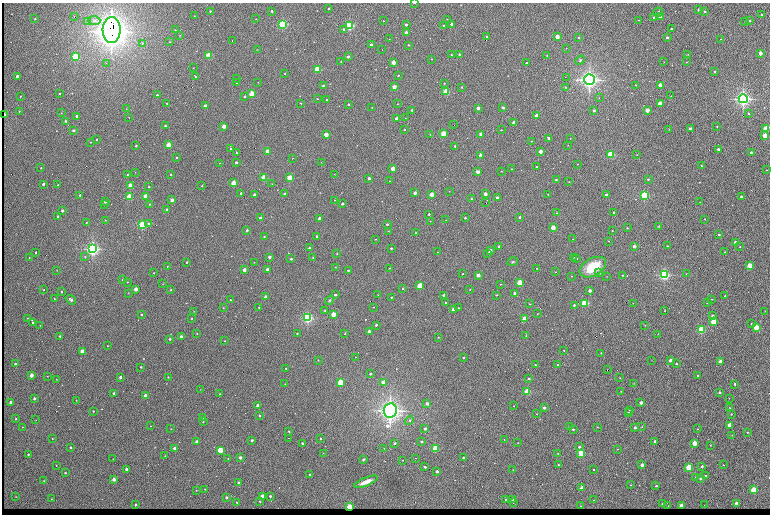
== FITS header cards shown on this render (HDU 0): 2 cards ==
NAXIS1  =                 1536 /fastest changing axis
NAXIS2  =                 1024 /next to fastest changing axis

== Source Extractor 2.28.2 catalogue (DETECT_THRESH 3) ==
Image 1536 x 1024 px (HDU 0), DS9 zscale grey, zoomed out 1/2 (1 PNG px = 2 x 2 image px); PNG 772 x 516 px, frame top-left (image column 1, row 1023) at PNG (2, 3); each listed source drawn as its Kron ellipse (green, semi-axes under 4 px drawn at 4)
Background 752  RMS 25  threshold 74.5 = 3 sigma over >= 5 px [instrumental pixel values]
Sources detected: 611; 87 cannot appear on this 1/2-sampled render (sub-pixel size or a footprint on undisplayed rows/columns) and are neither listed nor drawn; of the other 524, the 500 brightest by FLUX_AUTO listed and drawn (24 fainter detections omitted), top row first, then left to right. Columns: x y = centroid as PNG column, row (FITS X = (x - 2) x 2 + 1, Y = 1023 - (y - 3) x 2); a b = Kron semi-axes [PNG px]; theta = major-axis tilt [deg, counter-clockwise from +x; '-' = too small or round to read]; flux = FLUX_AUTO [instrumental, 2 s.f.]
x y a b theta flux
414 3 2 1 - 2.4e+03
329 9 2 2 - 1.1e+04
698 10 4 2 - 4.9e+03
210 11 2 2 - 4.3e+03
272 11 2 2 - 1.5e+04
705 11 2 2 - 1.4e+04
658 12 5 2 - 5.9e+03
761 14 2 2 - 1.2e+04
194 16 2 2 - 2.5e+03
660 16 2 2 - 4.7e+04
74 17 2 1 - 1.4e+04
654 17 3 3 - 5.6e+03
35 19 2 2 - 5.3e+03
256 19 2 1 - 2.0e+03
447 19 2 1 - 2.2e+03
94 20 6 4 -3 1.8e+04
639 20 2 2 - 2.0e+03
87 21 2 2 - 3.0e+03
383 21 2 2 - 2.6e+03
750 21 2 2 - 1.0e+04
745 22 2 1 - 2.2e+03
283 24 3 3 - 8.5e+05
452 24 2 2 - 1.9e+04
349 25 3 3 - 8.7e+05
406 25 2 2 - 2.5e+04
444 25 2 2 - 5.5e+03
344 29 3 2 - 1.1e+04
672 29 2 2 - 2.2e+04
112 30 13 9 -89 7.9e+06
175 30 2 2 - 2.3e+03
407 33 2 2 - 1.2e+05
180 35 3 2 - 2.7e+03
487 36 2 2 - 4.6e+03
557 37 2 2 - 9.8e+04
579 37 2 2 - 1.1e+04
667 37 2 2 - 2.6e+04
389 39 2 1 - 2.0e+03
721 39 2 2 - 2.8e+03
232 41 2 1 - 2.8e+03
170 42 2 2 - 3.0e+03
142 43 4 3 - 7.3e+03
371 45 2 2 - 3.3e+04
408 45 2 2 - 6.2e+03
566 48 2 2 - 1.8e+03
257 49 3 3 - 2.0e+03
382 50 2 1 - 5.7e+03
760 53 2 2 - 7.2e+04
688 54 3 2 - 2.5e+03
208 55 2 2 - 3.7e+05
452 55 2 2 - 8.9e+03
460 55 2 2 - 3.0e+04
547 55 2 2 - 4.4e+03
75 57 3 3 - 6.4e+05
348 57 2 2 - 2.7e+04
431 59 2 2 - 4.1e+03
580 60 5 4 - 8.2e+03
341 61 2 1 - 3.0e+03
393 62 2 2 - 1.4e+05
664 62 2 1 - 2.1e+03
687 62 3 1 - 3.0e+03
106 63 2 2 - 2.0e+03
526 63 2 2 - 5.1e+03
193 68 3 2 - 1.7e+03
317 69 3 2 - 4.8e+05
715 72 2 2 - 1.3e+04
284 74 2 1 - 2.6e+03
398 75 2 2 - 6.2e+03
17 76 2 2 - 2.8e+04
195 76 4 2 - 3.7e+03
566 77 2 1 - 2.1e+03
237 79 2 2 - 3.7e+03
589 80 5 5 - 2.6e+06
237 82 2 2 - 1.3e+04
258 82 2 2 - 2.3e+03
444 83 2 2 - 4.6e+03
323 85 2 2 - 6.5e+03
636 85 2 2 - 2.9e+03
660 85 2 2 - 1.5e+05
394 87 2 2 - 8.5e+04
462 87 2 2 - 4.0e+03
565 87 2 2 - 3.5e+03
446 92 3 2 - 4.4e+05
59 94 2 2 - 4.8e+03
252 94 2 2 - 3.5e+05
157 95 2 2 - 5.3e+03
20 96 3 2 - 2.6e+03
245 96 2 2 - 9.8e+03
671 96 2 1 - 2.2e+03
599 98 2 2 - 3.4e+03
317 99 2 2 - 3.3e+03
743 99 4 4 - 1.8e+06
327 100 2 2 - 7.9e+03
167 103 2 2 - 5.2e+03
301 103 2 2 - 2.5e+03
348 104 2 2 - 1.2e+04
398 104 2 2 - 2.1e+03
660 104 2 2 - 1.6e+05
205 106 2 2 - 7.1e+04
372 107 3 2 - 2.6e+03
478 108 2 2 - 4.3e+04
503 108 2 2 - 2.0e+04
126 109 2 1 - 2.1e+03
412 110 2 2 - 1.1e+04
594 110 2 2 - 1.8e+04
647 110 2 2 - 9.8e+04
19 111 2 2 - 6.0e+03
61 113 2 2 - 1.8e+03
749 114 2 2 - 5.7e+03
4 115 2 2 - 5.9e+04
76 116 2 2 - 2.0e+04
537 116 2 2 - 1.3e+05
129 117 2 2 - 1.9e+03
406 118 2 1 - 1.8e+03
397 119 3 2 - 1.1e+05
65 121 2 2 - 9.6e+03
514 123 2 2 - 8.5e+04
454 125 2 1 - 1.6e+04
165 126 2 2 - 9.6e+03
224 126 2 2 - 1.0e+05
717 126 2 2 - 4.3e+03
669 129 3 2 - 1.9e+03
690 129 2 2 - 2.7e+04
766 129 3 2 - 2.4e+05
73 130 2 2 - 2.6e+04
404 130 2 2 - 5.6e+03
501 130 2 2 - 4.4e+03
443 133 2 2 - 2.9e+05
430 134 2 2 - 2.8e+03
481 134 2 2 - 9.8e+04
326 135 2 2 - 1.1e+05
765 135 2 2 - 1.8e+05
549 138 3 2 - 6.5e+04
570 138 2 2 - 2.3e+03
97 139 2 2 - 8.0e+03
531 141 2 2 - 2.1e+03
91 142 2 2 - 2.5e+03
169 145 2 2 - 2.1e+05
568 145 2 2 - 2.3e+03
136 146 2 2 - 1.2e+04
455 146 2 2 - 1.1e+04
231 149 3 2 - 5.3e+03
718 149 2 2 - 2.6e+04
268 151 2 2 - 1.0e+05
540 151 2 2 - 7.5e+04
751 152 2 2 - 1.5e+04
236 153 2 2 - 3.2e+03
611 154 3 3 - 6.0e+05
481 155 2 2 - 1.4e+05
637 155 2 1 - 1.9e+03
176 157 2 2 - 6.3e+03
293 158 2 1 - 2.7e+03
236 162 2 2 - 1.9e+04
321 162 2 2 - 1.8e+03
220 163 2 1 - 1.8e+03
578 164 2 2 - 2.3e+03
701 166 2 2 - 5.2e+03
537 167 2 2 - 1.2e+04
41 168 2 2 - 5.4e+03
393 169 2 2 - 1.1e+05
512 169 2 2 - 3.6e+03
767 170 2 1 - 2.9e+03
501 171 2 1 - 1.9e+03
135 172 2 1 - 1.6e+03
478 172 2 2 - 5.7e+04
334 174 2 1 - 1.7e+03
127 175 2 2 - 8.3e+03
171 175 2 2 - 7.4e+03
264 178 3 2 - 3.6e+05
290 178 3 2 - 3.1e+05
369 178 2 2 - 2.5e+04
648 179 2 2 - 8.1e+03
556 180 2 2 - 5.9e+03
390 181 2 1 - 3.0e+03
569 182 2 2 - 3.0e+03
234 183 2 2 - 2.3e+05
43 184 2 2 - 2.0e+04
272 184 2 2 - 2.1e+03
58 185 2 2 - 9.6e+03
130 186 2 2 - 2.4e+05
202 186 2 2 - 3.7e+03
149 187 2 2 - 7.0e+03
449 191 2 1 - 1.6e+03
241 193 2 2 - 1.2e+04
415 193 2 2 - 4.0e+04
285 194 2 2 - 2.2e+04
485 194 2 2 - 5.0e+04
548 194 2 2 - 3.8e+03
80 195 2 2 - 1.1e+04
254 195 2 2 - 3.5e+04
432 195 2 2 - 1.2e+05
606 195 2 2 - 2.4e+04
146 196 2 2 - 1.6e+05
645 196 3 3 - 9.0e+05
129 197 2 2 - 3.7e+05
741 197 2 2 - 9.3e+03
497 198 2 2 - 3.1e+04
472 199 2 2 - 1.4e+04
172 200 2 2 - 6.7e+04
334 200 2 1 - 2.2e+03
105 202 2 2 - 1.4e+04
700 202 2 2 - 2.5e+03
486 203 2 1 - 8.7e+03
104 204 2 2 - 2.5e+03
149 204 2 2 - 5.3e+03
342 204 2 2 - 1.0e+04
167 210 2 2 - 4.7e+04
62 211 2 2 - 3.4e+04
614 212 2 2 - 2.4e+04
556 213 2 2 - 4.8e+03
429 214 2 2 - 1.0e+04
58 216 2 2 - 1.4e+04
519 217 2 2 - 1.3e+04
260 218 2 2 - 3.3e+04
465 218 2 2 - 6.1e+03
320 219 2 2 - 7.6e+04
705 219 2 1 - 2.2e+03
105 220 2 2 - 1.8e+03
446 220 2 1 - 2.0e+03
430 221 2 2 - 3.0e+03
86 222 2 1 - 2.9e+03
149 223 3 3 - 1.1e+04
387 224 2 2 - 7.4e+03
142 225 3 3 - 7.7e+05
658 226 3 2 - 3.0e+03
553 228 2 2 - 1.6e+05
627 228 2 2 - 5.2e+03
247 230 2 2 - 1.6e+04
388 231 2 1 - 1.6e+03
612 231 2 2 - 3.5e+03
416 233 2 2 - 2.9e+03
719 234 2 2 - 1.5e+04
264 236 2 2 - 2.8e+03
317 236 2 2 - 1.4e+04
375 239 2 1 - 2.5e+03
573 239 2 1 - 2.0e+03
608 241 2 1 - 2.4e+03
735 242 2 2 - 4.9e+04
499 246 2 2 - 8.6e+03
634 246 2 2 - 4.3e+04
667 246 2 2 - 4.9e+03
740 247 2 1 - 2.4e+03
309 248 2 2 - 8.8e+03
391 248 2 2 - 9.2e+03
92 249 4 4 - 1.6e+06
490 251 2 2 - 6.2e+04
35 252 2 2 - 8.6e+03
438 252 2 2 - 2.3e+03
725 252 2 2 - 4.8e+03
488 253 2 2 - 1.6e+04
337 254 2 2 - 3.2e+03
29 257 2 1 - 2.0e+03
85 257 3 3 - 4.7e+03
270 257 2 2 - 3.5e+04
313 257 3 3 - 3.8e+03
574 257 2 2 - 2.1e+03
577 258 2 2 - 5.8e+03
291 259 2 2 - 9.6e+03
187 262 2 2 - 9.5e+03
254 262 2 2 - 1.7e+03
513 262 5 3 - 6.3e+03
750 265 2 2 - 2.6e+05
167 266 2 2 - 3.1e+03
335 267 2 2 - 3.0e+03
593 267 14 8 29 1.5e+05
389 268 2 2 - 2.4e+03
537 268 2 2 - 2.6e+03
267 269 2 2 - 3.4e+04
57 270 2 2 - 1.7e+03
244 270 2 2 - 4.5e+04
348 270 2 2 - 6.7e+03
555 272 2 2 - 2.0e+03
153 273 2 2 - 3.2e+03
599 273 2 2 - 8.6e+03
463 274 2 2 - 3.5e+03
686 274 2 2 - 2.1e+03
478 275 2 2 - 7.1e+04
622 275 2 2 - 4.4e+03
664 275 3 3 - 1.1e+06
571 276 2 1 - 2.3e+03
607 276 2 1 - 1.6e+03
123 280 2 2 - 1.9e+04
127 282 2 1 - 2.3e+03
520 283 3 2 - 3.8e+05
163 284 3 2 - 2.0e+03
500 284 2 2 - 2.0e+03
420 286 3 2 - 2.6e+05
403 288 2 2 - 3.8e+03
136 289 2 2 - 8.4e+04
44 290 2 2 - 2.2e+04
170 290 3 3 - 4.3e+03
470 290 2 1 - 1.9e+03
62 291 2 2 - 9.0e+03
590 291 2 2 - 4.0e+04
128 293 3 2 - 2.1e+03
515 293 2 2 - 3.8e+04
335 295 2 2 - 1.3e+04
378 295 2 2 - 1.6e+03
496 295 2 2 - 3.3e+03
444 296 2 2 - 5.4e+04
725 296 2 2 - 5.6e+03
265 297 2 2 - 3.5e+04
391 297 2 2 - 5.1e+03
54 299 4 2 - 3.4e+03
711 299 2 1 - 2.9e+03
71 300 5 3 - 1.2e+04
230 300 2 2 - 4.9e+03
329 300 5 4 - 6.7e+03
446 302 2 2 - 8.5e+03
585 303 3 3 - 6.0e+05
633 303 2 2 - 1.7e+03
707 303 2 2 - 6.9e+03
530 304 2 2 - 1.8e+03
574 305 2 2 - 1.3e+04
259 307 2 2 - 4.5e+03
373 307 2 2 - 2.8e+03
223 308 2 2 - 2.5e+03
458 308 2 2 - 3.5e+03
454 309 2 2 - 1.1e+05
194 311 2 2 - 1.8e+03
325 311 4 3 - 5.7e+03
665 311 2 2 - 3.4e+03
765 311 2 1 - 1.6e+03
333 314 2 2 - 1.6e+05
537 314 2 1 - 2.4e+03
141 315 2 2 - 7.3e+03
712 316 2 2 - 2.5e+04
28 318 2 2 - 5.0e+03
192 318 2 2 - 5.3e+03
307 318 3 3 - 1.1e+06
524 318 2 2 - 1.4e+05
713 321 2 2 - 3.5e+05
33 322 2 2 - 7.5e+03
751 324 4 3 - 4.1e+03
40 325 2 2 - 3.1e+03
376 325 2 2 - 1.1e+04
645 325 2 2 - 2.6e+03
756 327 2 2 - 3.6e+05
701 330 3 3 - 6.3e+05
369 331 2 2 - 2.5e+04
197 333 2 2 - 4.2e+03
297 333 2 2 - 5.4e+03
345 333 2 2 - 3.6e+03
658 334 2 1 - 1.6e+03
60 336 3 3 - 7.2e+03
526 336 2 2 - 2.8e+03
181 337 2 2 - 2.8e+04
438 337 3 2 - 2.3e+03
170 339 2 2 - 1.2e+04
224 341 2 2 - 2.7e+03
107 346 2 2 - 3.9e+03
564 350 2 2 - 3.9e+03
82 351 2 2 - 1.6e+05
601 353 2 2 - 3.5e+03
355 357 2 1 - 3.4e+03
463 358 2 2 - 1.0e+04
318 360 2 2 - 3.0e+03
652 360 2 2 - 1.7e+03
670 360 2 2 - 4.6e+04
720 362 2 2 - 1.6e+05
15 364 2 2 - 2.0e+04
676 364 2 2 - 6.7e+03
535 365 2 2 - 5.7e+03
558 365 2 2 - 8.8e+03
141 367 2 2 - 8.4e+03
286 368 2 2 - 5.8e+03
607 370 2 1 - 1.2e+04
370 374 2 2 - 8.8e+03
31 375 2 2 - 8.7e+04
47 376 2 1 - 2.3e+03
698 376 3 2 - 1.4e+04
120 377 2 2 - 2.6e+04
168 377 2 2 - 5.0e+03
620 378 2 2 - 2.3e+03
56 379 2 2 - 1.6e+03
529 379 2 2 - 1.3e+04
340 382 3 2 - 3.7e+05
384 382 2 2 - 1.5e+05
285 384 2 2 - 2.2e+03
633 384 3 2 - 2.1e+03
735 384 2 2 - 1.3e+04
200 389 2 2 - 1.6e+03
621 391 2 2 - 1.7e+03
527 392 3 2 - 4.1e+05
719 392 2 2 - 1.8e+04
114 393 2 2 - 1.2e+04
219 394 2 2 - 4.3e+03
145 396 2 2 - 9.7e+04
34 398 2 2 - 2.6e+04
729 398 2 2 - 2.9e+03
76 400 2 1 - 1.9e+03
11 402 2 2 - 4.3e+04
641 403 2 2 - 3.9e+04
427 404 2 2 - 3.9e+04
258 405 2 2 - 6.5e+04
514 406 2 2 - 2.5e+03
544 408 2 2 - 2.8e+04
730 408 2 2 - 2.1e+03
390 410 7 6 - 3.3e+06
629 410 2 1 - 1.7e+03
93 411 2 2 - 6.7e+03
628 413 2 2 - 1.8e+04
537 414 2 2 - 2.2e+03
731 414 2 2 - 5.4e+03
259 415 2 2 - 8.7e+03
202 417 2 2 - 4.2e+03
16 419 2 2 - 8.3e+03
36 420 2 2 - 2.0e+03
409 421 4 3 - 5.7e+03
203 422 2 2 - 5.2e+03
730 425 2 2 - 1.9e+05
151 426 2 1 - 3.0e+03
22 427 2 2 - 2.6e+03
570 427 2 2 - 1.5e+04
597 427 2 2 - 2.1e+03
635 427 2 2 - 3.5e+04
642 427 3 2 - 2.3e+03
171 429 2 2 - 3.1e+03
425 429 2 2 - 1.7e+04
573 429 3 2 - 8.2e+03
698 429 3 2 - 3.2e+03
289 431 2 2 - 4.4e+03
747 432 3 2 - 3.7e+03
732 435 2 2 - 2.9e+03
289 438 2 1 - 3.6e+03
52 439 2 2 - 3.7e+03
321 439 2 2 - 8.6e+03
504 439 2 1 - 1.6e+03
252 440 3 2 - 7.4e+03
421 441 3 2 - 8.7e+03
655 441 2 2 - 1.1e+04
197 442 2 2 - 4.8e+04
302 443 3 2 - 7.6e+03
395 443 2 2 - 1.4e+04
518 443 2 2 - 1.9e+03
695 443 2 2 - 1.9e+05
710 445 2 2 - 2.1e+03
70 447 2 2 - 1.6e+04
579 447 2 2 - 1.3e+04
174 448 2 2 - 3.4e+04
384 448 2 2 - 1.7e+03
435 448 3 2 - 3.9e+05
617 449 2 2 - 2.5e+03
220 450 2 2 - 3.1e+05
323 453 3 2 - 2.2e+03
558 453 3 2 - 2.6e+03
581 453 3 2 - 5.2e+05
28 454 2 2 - 9.2e+03
165 456 2 2 - 2.3e+03
228 458 2 2 - 3.1e+03
240 458 2 2 - 3.1e+04
415 458 2 2 - 1.9e+03
463 458 2 2 - 2.2e+04
113 459 2 1 - 2.0e+03
363 459 3 3 - 7.6e+03
403 460 2 2 - 2.0e+03
56 465 2 1 - 2.6e+03
558 465 2 2 - 6.4e+03
642 465 2 2 - 5.4e+04
723 465 2 2 - 4.4e+03
702 466 2 2 - 2.0e+04
425 467 2 2 - 1.5e+04
689 467 2 2 - 4.6e+05
126 469 2 2 - 5.3e+04
593 469 2 2 - 6.7e+03
513 470 2 2 - 2.4e+03
437 471 2 2 - 3.9e+04
65 473 2 2 - 8.0e+03
310 474 2 2 - 8.9e+03
706 476 2 2 - 1.4e+04
696 477 2 2 - 1.0e+04
700 478 2 2 - 2.0e+04
114 479 2 2 - 5.4e+04
44 481 2 2 - 4.9e+03
366 482 12 4 22 5.1e+04
239 483 2 2 - 3.7e+04
631 485 2 2 - 2.8e+03
656 486 2 2 - 7.3e+03
582 488 3 3 - 2.3e+04
205 489 2 2 - 3.3e+03
196 490 3 3 - 2.7e+03
754 490 2 2 - 4.4e+05
262 496 2 2 - 8.3e+04
270 496 2 2 - 1.5e+04
16 497 2 2 - 2.2e+03
227 497 2 2 - 2.9e+04
51 499 2 1 - 1.7e+03
505 499 2 2 - 6.1e+03
513 500 2 2 - 1.3e+04
593 500 2 2 - 3.1e+03
260 501 2 2 - 5.6e+03
237 502 3 2 - 7.4e+03
513 503 2 2 - 4.2e+03
736 503 2 2 - 7.8e+04
662 504 2 2 - 1.5e+04
135 505 2 2 - 1.4e+04
704 505 2 1 - 4.6e+03
581 506 2 2 - 3.8e+03
668 506 2 2 - 2.0e+03
681 506 2 2 - 1.0e+05
349 507 2 2 - 2.6e+05
At the frame edge (FLAGS 8, measured only in part): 1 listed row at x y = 414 3
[24 fainter detections neither listed nor drawn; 87 sub-pixel or undisplayed-footprint detections neither listed nor drawn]